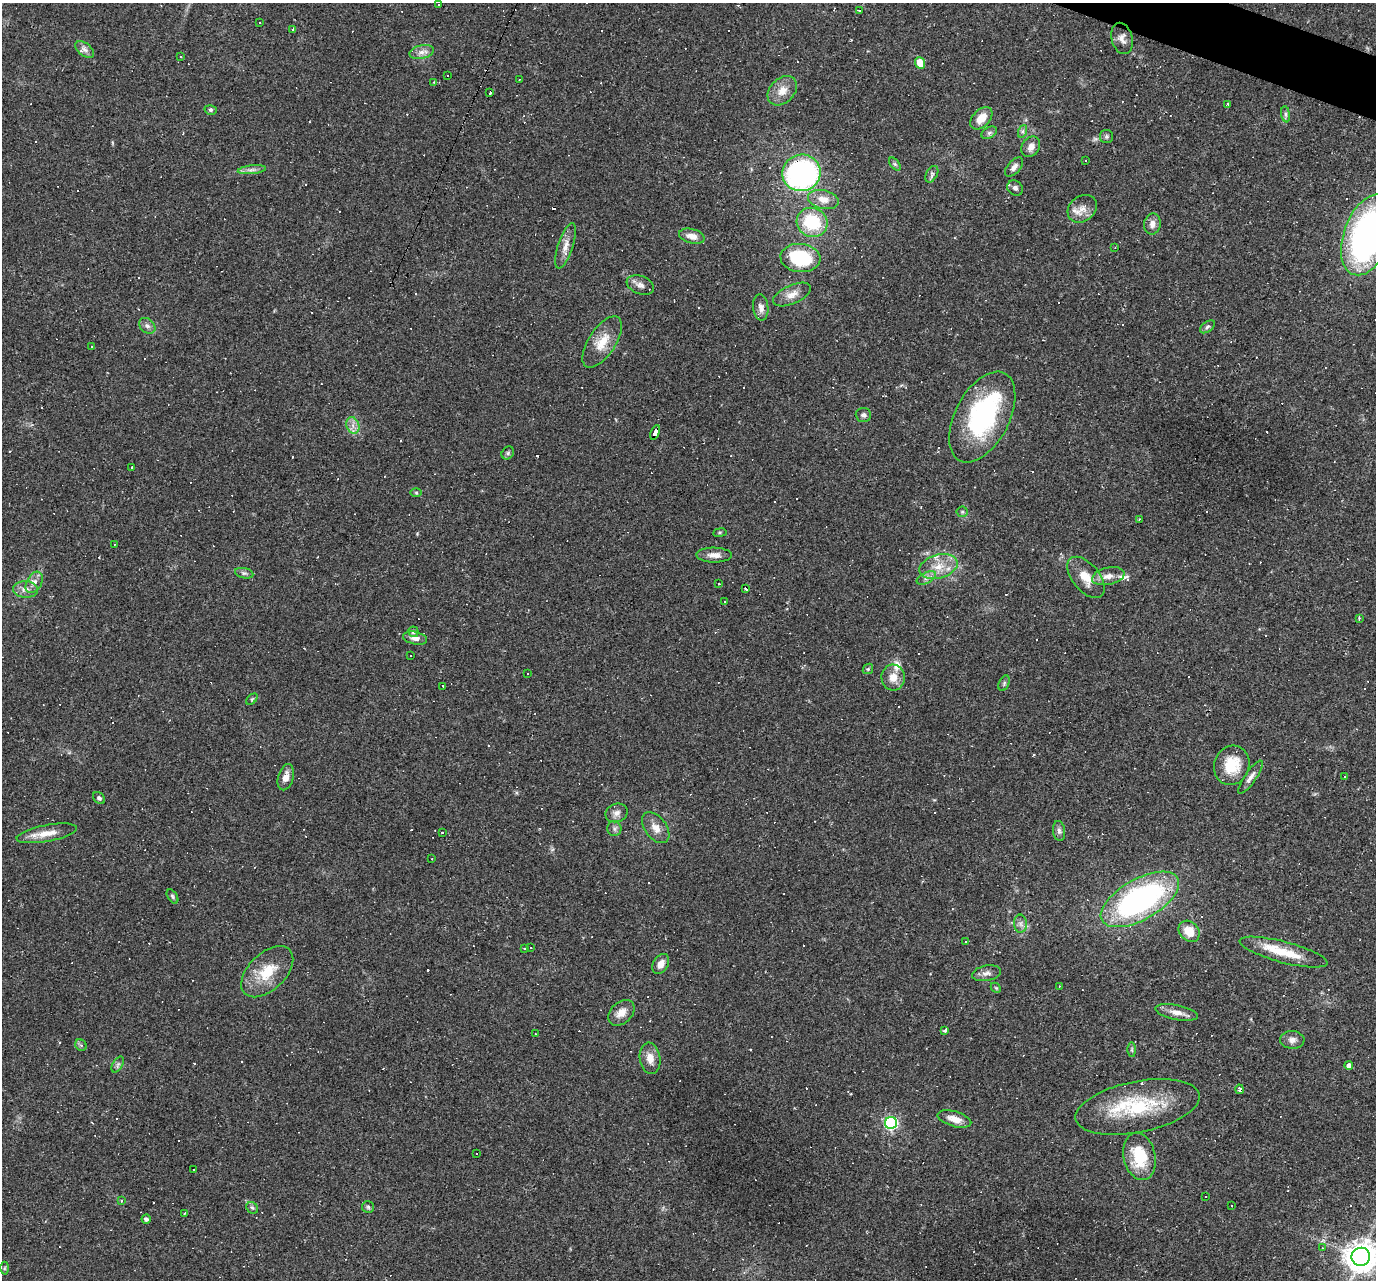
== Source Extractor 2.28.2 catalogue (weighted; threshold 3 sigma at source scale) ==
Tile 10 of 4 x 4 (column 2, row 3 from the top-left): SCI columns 1375-2748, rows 1544-2821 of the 5495 x 5510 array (HDU 1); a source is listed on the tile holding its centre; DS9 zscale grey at full resolution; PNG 1378 x 1282 px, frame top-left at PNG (2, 3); each listed source drawn as its Kron ellipse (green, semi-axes under 4 px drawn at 4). Shown black and unused: <1% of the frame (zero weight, under 2 of 3 exposures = <1% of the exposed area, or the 3 px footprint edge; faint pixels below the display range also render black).
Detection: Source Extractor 2.28.2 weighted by HDU 2 'WHT'; one run over the whole footprint, this tile lists its part. Background 0.0361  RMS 0.0046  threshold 0.0208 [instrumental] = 3 sigma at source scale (4.5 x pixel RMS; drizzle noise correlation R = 1.50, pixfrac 1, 0.05/0.05 arcsec/px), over >= 5 px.
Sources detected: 236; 1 inside a brighter object's white glare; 98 cosmic-ray / hot-pixel residue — neither listed nor drawn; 8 inside a brighter listed object's ellipse — not listed separately; the other 129 listed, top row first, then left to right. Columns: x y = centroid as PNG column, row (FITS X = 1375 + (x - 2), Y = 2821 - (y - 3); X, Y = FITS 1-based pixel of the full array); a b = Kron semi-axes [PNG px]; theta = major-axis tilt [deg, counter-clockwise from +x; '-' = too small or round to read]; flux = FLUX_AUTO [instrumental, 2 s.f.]
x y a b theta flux
439 5 3 2 - 0.3
859 11 3 2 - 0.93
259 22 2 2 - 0.36
293 29 3 3 - 1.1
1122 38 16 10 -75 3.2
85 50 11 6 -38 1.8
422 52 12 6 12 2.5
180 57 3 2 - 0.56
920 63 6 5 - 10
447 75 2 2 - 0.38
519 79 3 2 - 0.37
434 82 4 3 - 0.34
782 91 17 12 45 5.6
490 92 4 3 - 1.4
1228 104 4 3 - 0.51
211 110 6 4 -15 0.79
1286 114 8 4 -82 1
981 118 13 8 46 6.3
1023 131 6 4 71 0.95
989 133 8 5 30 1.1
1106 136 6 6 - 0.99
1031 147 11 8 56 3.2
1086 160 2 2 - 0.35
895 164 7 4 -53 0.83
1014 167 11 6 49 2.1
252 170 14 4 6 1.9
801 173 19 18 - 100
932 174 9 5 61 1.3
1015 188 8 7 - 1.6
823 199 15 9 -13 5
1082 209 16 12 38 4.5
812 222 15 14 - 22
1152 224 10 8 80 2.8
1368 235 42 24 69 150
692 236 13 7 -15 3.7
566 246 24 7 72 4.2
1115 247 3 2 - 0.31
800 258 20 14 -7 27
640 285 14 9 -20 2.7
792 295 20 9 24 4.6
761 307 13 7 -84 2.6
147 326 9 6 -43 1.6
1207 327 8 5 37 0.95
602 342 29 13 57 9.2
92 346 3 2 - 0.54
863 415 8 7 - 1.4
982 417 49 27 62 67
353 425 8 6 -71 2.4
655 432 8 4 68 54
508 453 7 5 48 0.83
131 467 3 3 - 1.4
416 493 6 4 -1 0.58
962 512 5 5 - 0.72
1139 519 3 2 - 0.42
720 533 7 3 8 0.57
114 544 2 2 - 0.29
714 555 18 7 -1 3.4
938 566 19 11 15 8.1
244 573 9 5 -13 1.1
1108 576 16 8 13 3.9
1086 577 24 13 -50 7.6
926 578 10 5 27 1.8
34 582 11 7 59 2.8
719 584 3 2 - 0.61
25 589 12 8 -2 2.9
746 589 3 3 - 1.6
725 602 3 2 - 0.37
1359 618 3 3 - 0.55
413 632 5 5 - 1.2
415 638 12 6 -12 2.6
410 655 3 3 - 0.61
868 669 6 4 45 0.66
528 674 3 2 - 0.32
893 678 13 11 -84 5.1
1004 683 8 5 67 0.92
443 686 3 2 - 0.31
252 699 7 4 45 0.67
1232 765 20 17 70 14
286 777 13 7 74 3.6
1250 777 20 5 55 2.5
1345 777 3 3 - 0.51
99 798 7 5 -44 1
616 813 11 9 22 2.4
656 828 18 10 -53 4.6
614 829 7 7 - 1.3
1059 831 10 6 -82 1.6
47 833 31 8 10 6.7
442 833 3 2 - 0.38
432 859 2 2 - 0.26
172 896 8 4 -56 0.84
1140 899 43 20 29 110
1020 924 9 6 -87 1.7
1189 931 12 9 -44 7.8
966 941 4 2 - 0.42
530 948 2 2 - 0.37
524 949 3 3 - 0.67
1283 952 45 10 -15 13
661 964 11 7 59 3.5
267 972 31 18 44 14
986 973 15 7 11 2.4
1059 986 2 2 - 0.26
996 988 6 4 -44 0.56
1177 1012 22 7 -11 4
621 1013 15 10 41 4.4
945 1030 3 3 - 38
535 1034 3 3 - 0.45
1292 1040 12 9 -3 2.5
81 1045 6 5 - 0.82
1132 1050 7 4 -90 0.71
650 1058 16 10 -82 4.7
118 1064 9 5 59 1
1349 1066 4 4 - 2.7
1240 1089 5 4 - 1
1137 1107 63 25 11 35
954 1119 17 7 -16 4.3
891 1123 6 6 - 85
476 1153 2 2 - 0.29
1139 1156 24 16 -78 18
193 1170 3 2 - 0.47
1206 1196 2 2 - 0.29
121 1201 4 3 - 0.49
1232 1206 2 2 - 0.44
368 1207 6 6 - 0.84
252 1208 6 5 - 0.85
184 1213 3 2 - 0.62
146 1219 4 4 - 1.4
1323 1248 3 3 - 0.37
1361 1257 9 9 - 680
4 1268 6 4 89 0.6
Overlapping masked pixels (flux is a lower limit): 2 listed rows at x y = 801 173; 655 432
Isophote crosses this tile's border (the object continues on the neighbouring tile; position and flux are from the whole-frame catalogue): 2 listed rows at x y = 1368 235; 1361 1257